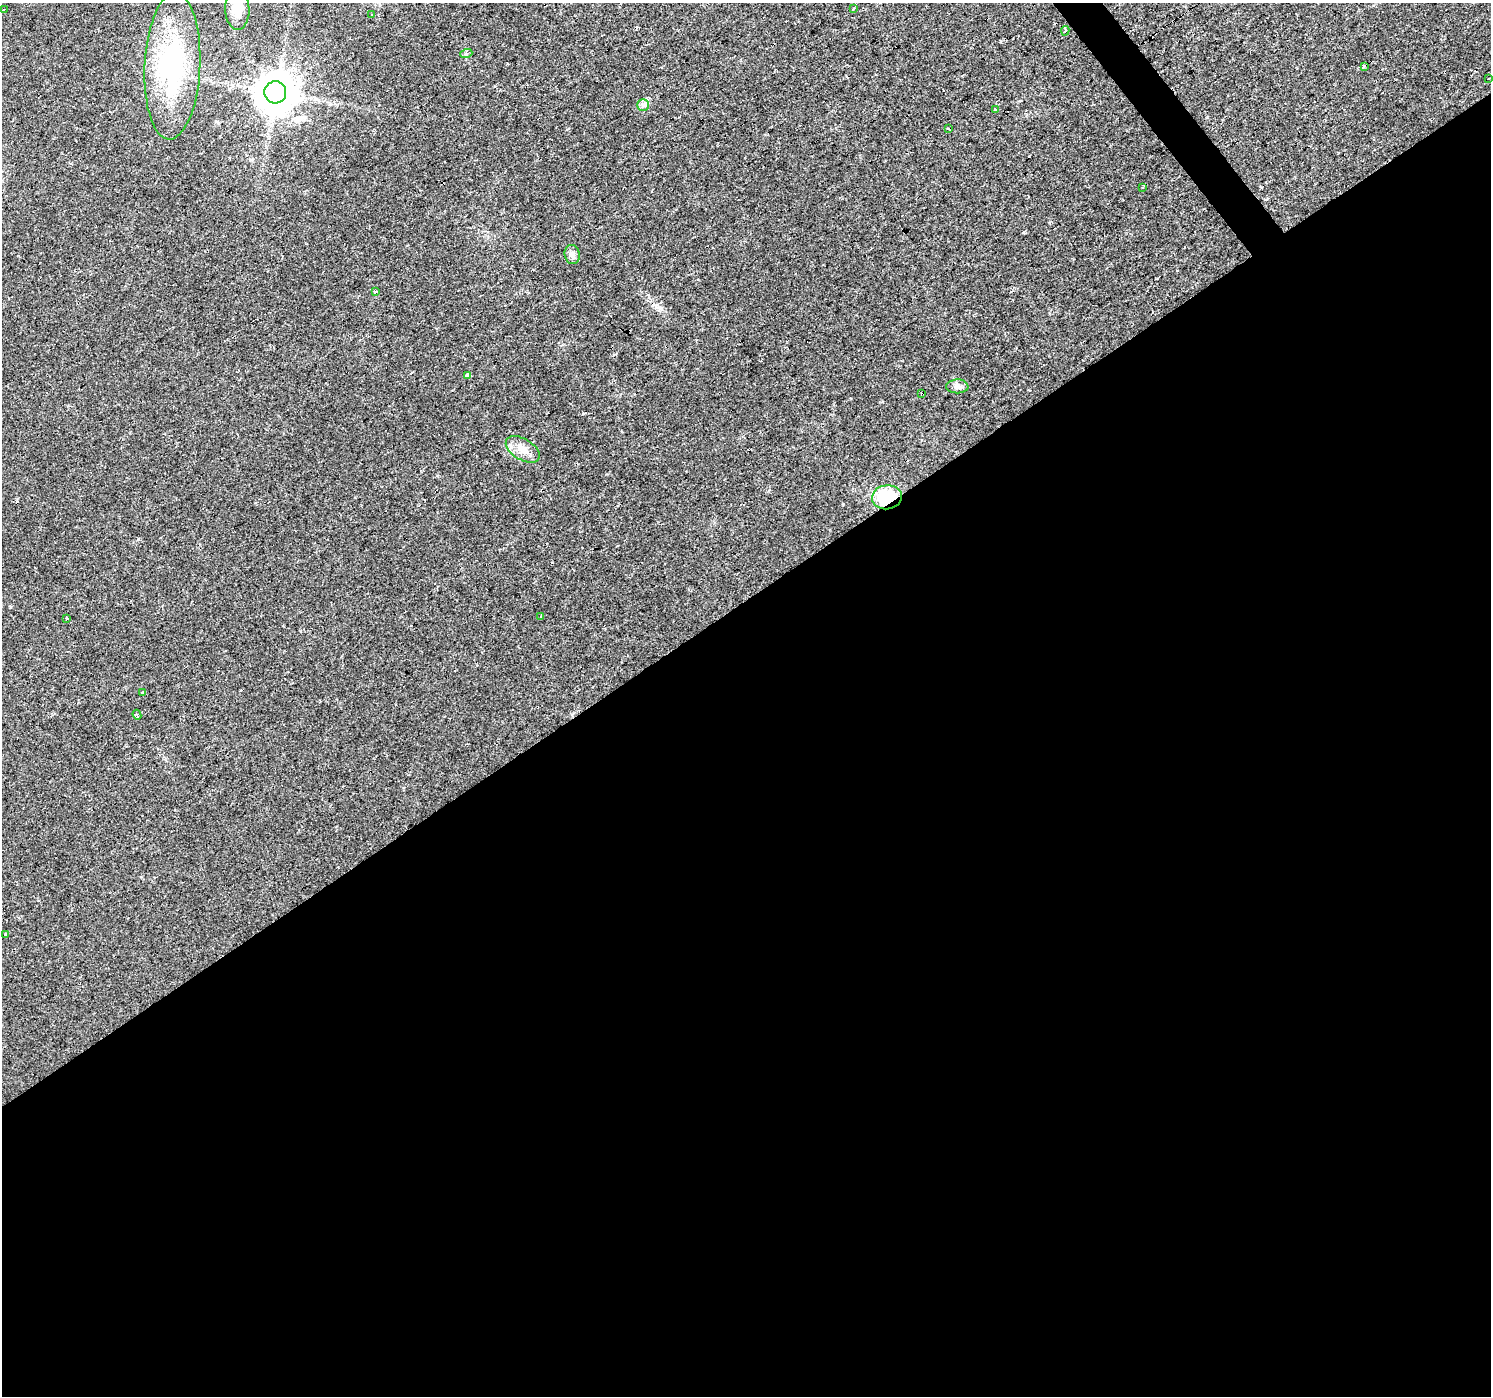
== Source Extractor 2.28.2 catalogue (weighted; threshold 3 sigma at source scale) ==
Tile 15 of 4 x 4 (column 3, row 4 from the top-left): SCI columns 2981-4469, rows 191-1584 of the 5959 x 5893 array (HDU 1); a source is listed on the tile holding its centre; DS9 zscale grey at full resolution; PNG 1493 x 1398 px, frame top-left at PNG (2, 3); each listed source drawn as its Kron ellipse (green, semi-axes under 4 px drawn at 4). Shown black and unused: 58% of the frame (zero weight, under 2 of 3 exposures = <1% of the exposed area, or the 3 px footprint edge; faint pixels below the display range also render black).
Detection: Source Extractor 2.28.2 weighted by HDU 2 'WHT'; one run over the whole footprint, this tile lists its part. Background 0.0205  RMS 0.0033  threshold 0.0149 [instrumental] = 3 sigma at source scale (4.5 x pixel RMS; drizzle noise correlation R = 1.50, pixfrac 1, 0.0396/0.0396 arcsec/px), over >= 5 px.
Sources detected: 37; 11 cosmic-ray / hot-pixel residue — neither listed nor drawn; the other 26 listed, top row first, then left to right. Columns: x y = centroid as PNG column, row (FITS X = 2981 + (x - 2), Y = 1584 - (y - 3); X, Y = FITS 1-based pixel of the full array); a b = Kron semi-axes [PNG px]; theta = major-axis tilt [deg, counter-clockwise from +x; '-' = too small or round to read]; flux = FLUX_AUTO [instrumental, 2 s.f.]
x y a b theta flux
853 9 3 2 - 0.65
3 10 3 2 - 0.54
237 10 20 12 -89 4.9
372 15 3 3 - 1.8
1065 31 5 3 - 0.67
466 54 6 4 19 0.54
172 66 73 28 87 44
1364 66 4 3 - 2.4
1489 79 3 3 - 1.4
275 92 11 11 - 980
643 105 6 6 - 0.82
995 110 4 3 - 0.93
949 129 3 3 - 0.79
1142 187 2 2 - 0.28
572 255 10 7 -75 1.5
375 292 3 3 - 1.1
468 375 3 3 - 18
957 386 11 7 1 1.4
922 394 3 3 - 1.2
523 449 19 10 -31 3.7
887 497 15 12 7 15
541 616 3 3 - 0.44
67 618 3 3 - 2.1
143 692 3 3 - 1.4
137 715 5 3 - 0.55
6 935 4 3 - 0.75
Overlapping masked pixels (flux is a lower limit): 2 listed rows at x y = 922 394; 887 497
Isophote crosses this tile's border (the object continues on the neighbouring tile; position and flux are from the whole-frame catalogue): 1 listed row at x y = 237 10
Unlisted compact peaks at least as high as the median listed source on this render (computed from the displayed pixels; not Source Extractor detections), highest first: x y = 843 504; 10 607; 1029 390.